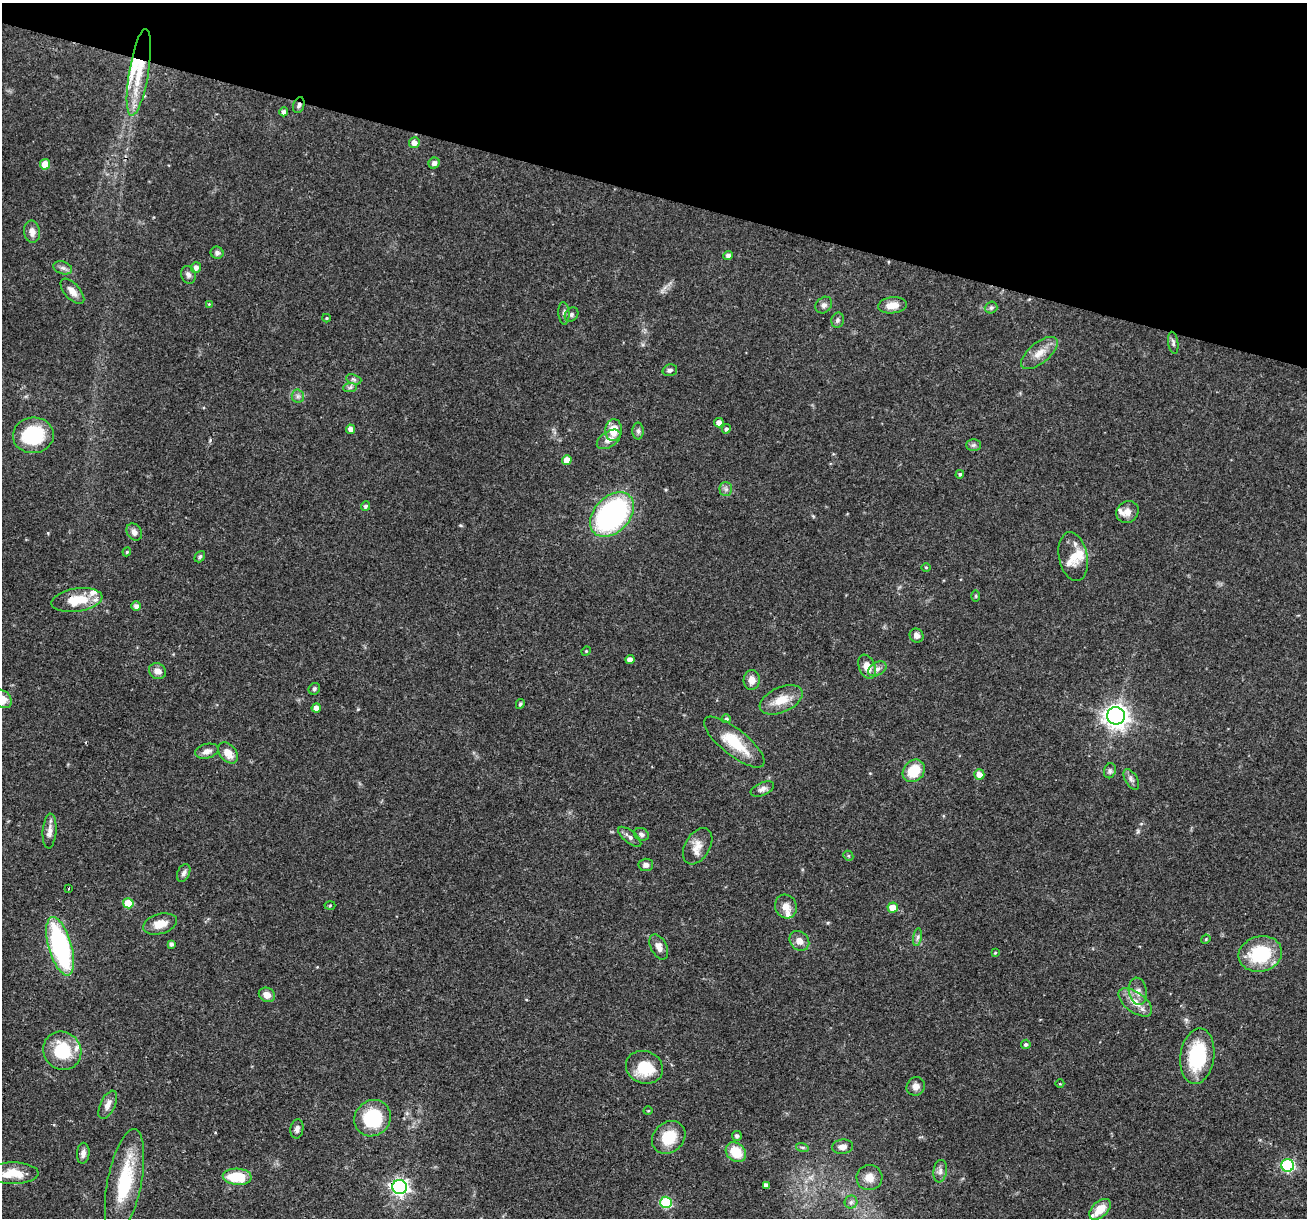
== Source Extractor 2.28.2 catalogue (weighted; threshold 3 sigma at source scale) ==
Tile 2 of 4 x 4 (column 2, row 1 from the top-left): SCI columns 1307-2611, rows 3899-5114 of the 5240 x 5301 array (HDU 1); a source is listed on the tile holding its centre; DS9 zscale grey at full resolution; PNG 1309 x 1220 px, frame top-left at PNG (2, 3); each listed source drawn as its Kron ellipse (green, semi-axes under 4 px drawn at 4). Shown black and unused: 16% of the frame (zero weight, under 3 of 4 exposures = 3% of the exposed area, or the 3 px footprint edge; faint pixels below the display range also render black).
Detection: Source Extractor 2.28.2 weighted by HDU 2 'WHT'; one run over the whole footprint, this tile lists its part. Background 0.0564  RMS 0.0032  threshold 0.0146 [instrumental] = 3 sigma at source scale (4.5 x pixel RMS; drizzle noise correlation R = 1.50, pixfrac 1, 0.05/0.05 arcsec/px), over >= 5 px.
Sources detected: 130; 8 inside a brighter listed object's ellipse — not listed separately; the other 122 listed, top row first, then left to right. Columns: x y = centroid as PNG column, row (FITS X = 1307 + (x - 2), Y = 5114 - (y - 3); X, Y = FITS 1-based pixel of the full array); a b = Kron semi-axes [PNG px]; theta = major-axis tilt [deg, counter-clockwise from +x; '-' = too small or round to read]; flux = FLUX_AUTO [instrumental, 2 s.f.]
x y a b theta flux
139 72 44 9 81 11
299 105 8 5 71 0.82
284 112 4 4 - 1.2
414 143 5 5 - 2.2
434 163 6 5 - 1.2
45 164 5 5 - 4.7
32 232 11 8 -82 2.5
217 253 6 6 - 0.9
728 256 5 4 - 1.2
196 267 5 5 - 1.3
63 268 10 6 -18 1.1
188 275 9 7 -71 1.1
72 291 15 7 -48 2.5
209 304 4 4 - 0.28
824 305 9 7 45 1.2
892 305 14 8 7 3.8
991 308 6 6 - 0.72
564 313 11 5 -87 1.1
571 314 7 6 - 0.89
327 318 4 4 - 0.39
838 320 7 6 - 0.86
1173 343 11 5 -82 0.86
1039 353 22 10 39 4.1
670 370 7 5 15 0.77
354 379 8 4 -19 0.66
350 387 7 4 2 0.68
298 396 6 6 - 0.86
719 423 5 5 - 1.9
351 429 5 4 - 1.7
726 429 5 4 - 0.76
613 430 11 8 85 5
638 431 8 6 -90 0.81
33 435 20 18 7 22
609 439 13 7 34 2.4
973 445 7 6 - 0.76
567 460 5 4 - 3.6
960 474 4 4 - 0.61
726 489 7 6 - 0.93
366 506 5 4 - 0.78
1127 512 12 10 42 2.6
612 515 26 17 46 67
134 532 9 7 -58 1.6
127 552 4 4 - 0.39
200 557 6 4 50 0.53
1073 557 25 14 -79 5.3
926 567 4 3 - 0.32
976 596 6 4 -90 0.36
77 600 26 11 8 9.5
136 606 5 5 - 1.2
916 636 7 6 - 1.4
586 651 5 4 - 0.37
630 660 4 4 - 1.8
867 667 12 8 -69 4
877 669 10 6 29 1.4
157 671 9 7 -28 2.3
752 680 10 8 88 2.5
314 689 6 5 - 0.61
2 699 11 8 -41 3.6
781 700 23 12 24 5.7
520 704 5 4 - 0.52
316 708 4 4 - 2
1116 716 9 8 - 230
726 719 4 4 - 0.7
734 742 37 13 -39 11
207 751 12 7 13 1.8
228 753 12 8 -49 3.6
914 771 12 10 47 8.2
1110 771 8 6 70 0.84
979 775 5 5 - 2.7
1131 779 11 6 -59 1.1
762 789 12 6 23 1.4
50 831 17 7 85 2.2
641 834 8 6 -29 1
630 837 14 6 -39 1.3
698 846 20 12 59 3.7
848 856 5 4 - 0.44
646 865 7 6 - 1.3
184 873 9 6 65 1.1
69 888 3 2 - 0.54
128 903 5 5 - 8.5
330 905 5 3 - 0.33
786 907 12 10 -63 2.7
893 908 5 5 - 4.9
160 924 17 10 15 4.4
917 937 9 4 81 0.8
1206 939 5 4 - 0.37
799 941 11 8 -43 2.6
171 944 4 4 - 0.89
60 946 30 11 -74 52
659 947 13 8 -63 2.2
995 953 4 3 - 0.34
1260 954 22 17 14 18
1138 991 14 9 -81 2.2
267 995 8 7 - 2.5
1135 1002 19 10 -36 4.3
1026 1044 4 4 - 0.74
62 1051 20 18 -45 15
1197 1056 28 17 82 21
644 1067 19 16 -21 11
1060 1084 4 3 - 0.25
916 1086 9 9 - 1.8
108 1105 15 7 65 2
648 1111 4 3 - 0.26
373 1118 19 17 45 18
297 1129 10 6 79 1.3
737 1136 5 4 - 0.83
669 1137 18 15 42 9.4
802 1147 6 4 -19 0.46
843 1147 10 7 5 1.9
736 1152 11 9 -40 7.8
83 1153 10 6 86 1.5
1288 1165 6 6 - 39
940 1171 11 6 82 1.3
13 1173 25 11 0 7
237 1177 14 8 -3 11
869 1177 13 12 - 3.3
124 1182 54 17 79 20
766 1185 4 4 - 1.2
400 1187 7 7 - 120
666 1202 6 5 - 22
851 1202 6 6 - 0.9
1100 1209 13 7 44 5.8
Overlapping masked pixels (flux is a lower limit): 3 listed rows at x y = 299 105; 77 600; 400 1187
Isophote crosses this tile's border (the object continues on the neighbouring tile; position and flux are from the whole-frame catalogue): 2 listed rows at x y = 2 699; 13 1173